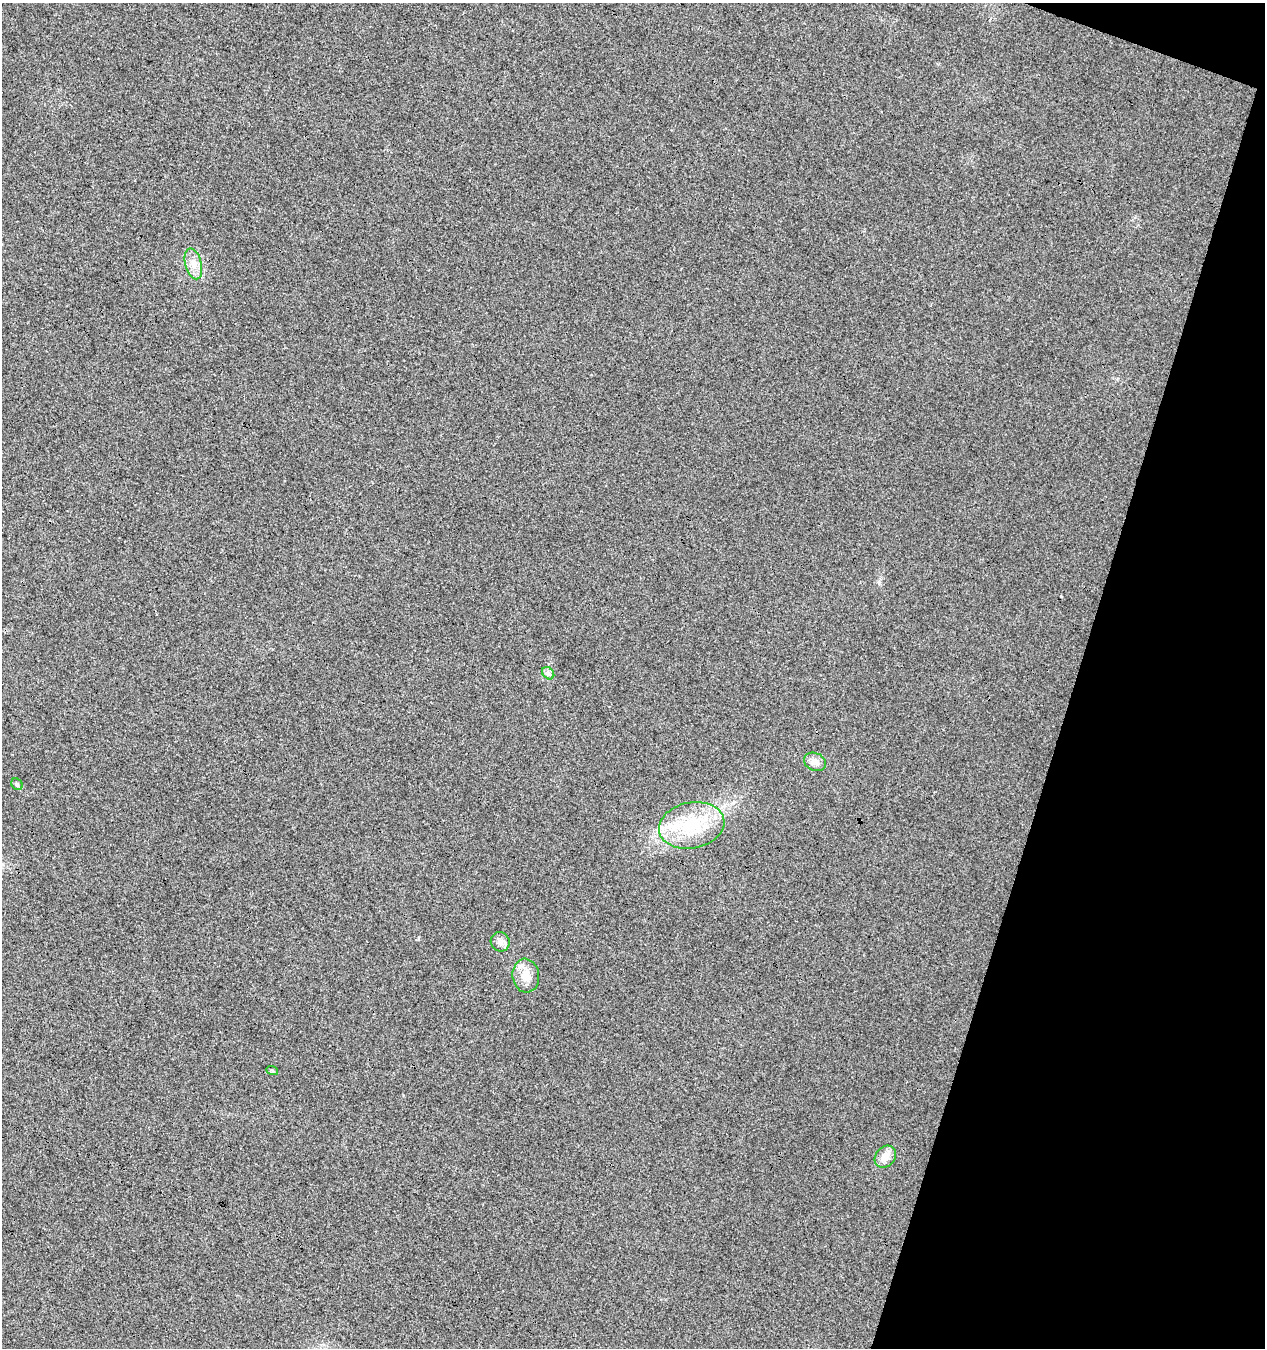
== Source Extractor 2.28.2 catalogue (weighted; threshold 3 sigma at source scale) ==
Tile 8 of 4 x 4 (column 4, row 2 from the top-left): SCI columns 4069-5331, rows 2694-4039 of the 5549 x 5394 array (HDU 1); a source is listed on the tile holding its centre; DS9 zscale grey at full resolution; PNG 1267 x 1350 px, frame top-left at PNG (2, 3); each listed source drawn as its Kron ellipse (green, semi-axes under 4 px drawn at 4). Shown black and unused: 16% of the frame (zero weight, under 3 of 4 exposures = <1% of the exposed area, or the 3 px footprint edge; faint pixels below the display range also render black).
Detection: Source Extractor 2.28.2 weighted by HDU 2 'WHT'; one run over the whole footprint, this tile lists its part. Background 0.00855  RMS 0.0049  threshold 0.0222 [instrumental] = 3 sigma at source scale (4.5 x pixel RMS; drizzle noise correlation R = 1.50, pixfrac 1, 0.0396/0.0396 arcsec/px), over >= 5 px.
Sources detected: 10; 1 inside a brighter listed object's ellipse — not listed separately; the other 9 listed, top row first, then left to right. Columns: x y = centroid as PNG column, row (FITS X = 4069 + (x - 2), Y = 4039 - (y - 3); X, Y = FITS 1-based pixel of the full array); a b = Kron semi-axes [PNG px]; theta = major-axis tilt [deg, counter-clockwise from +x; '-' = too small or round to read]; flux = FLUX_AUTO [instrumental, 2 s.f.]
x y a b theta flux
193 264 16 8 -75 4.6
548 673 7 5 -46 1.3
815 762 11 8 -25 3.6
17 784 6 5 - 0.94
692 825 33 23 11 29
500 942 10 9 - 2.6
526 976 17 13 -83 7.3
272 1070 6 4 -20 0.63
885 1157 12 9 51 5.5